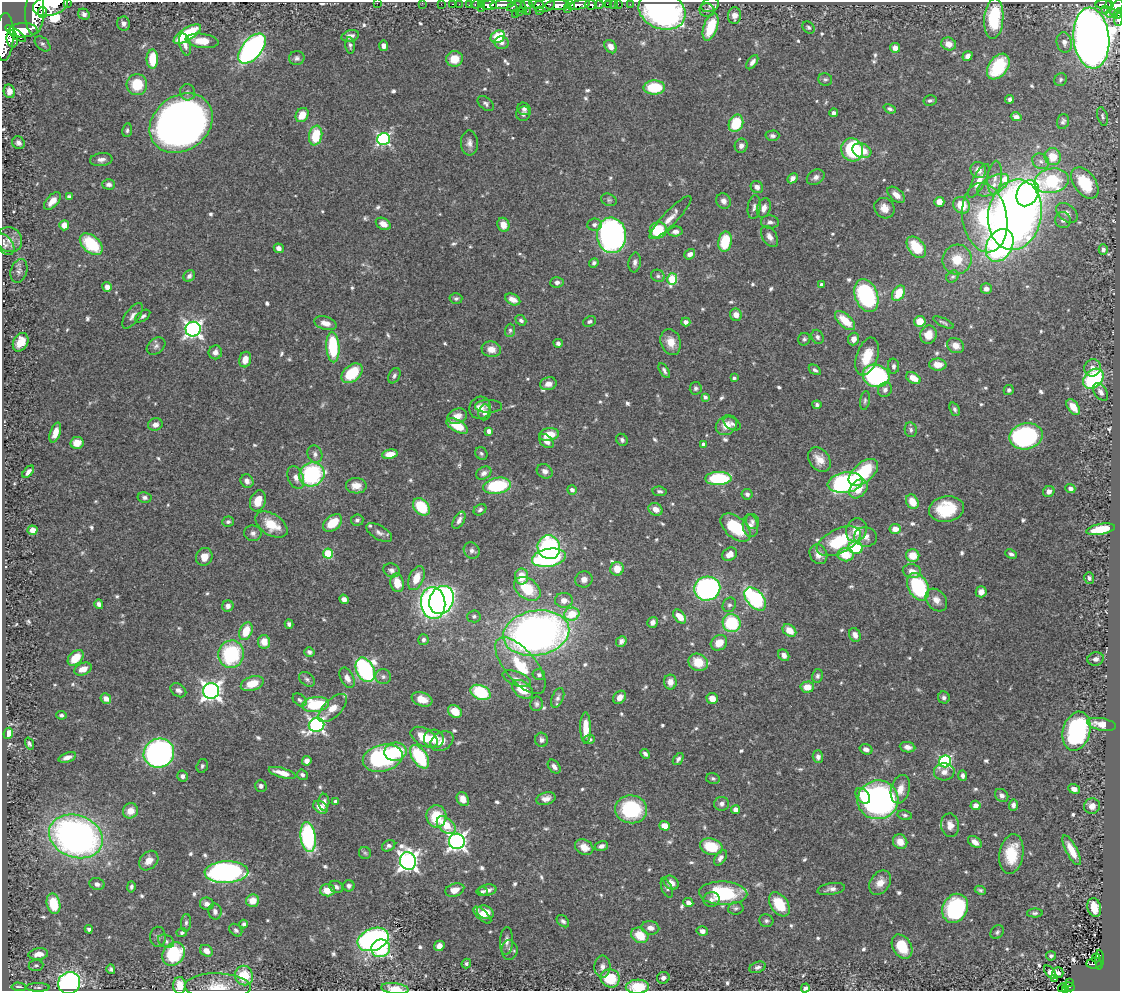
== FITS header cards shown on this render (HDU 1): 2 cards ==
NAXIS1  =                 1118
NAXIS2  =                  989

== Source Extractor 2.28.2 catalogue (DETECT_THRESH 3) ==
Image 1118 x 989 px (HDU 1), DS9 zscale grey, 1 PNG px = 1 image px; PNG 1122 x 993 px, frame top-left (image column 1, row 989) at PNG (2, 2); each listed source drawn as its Kron ellipse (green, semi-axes under 4 px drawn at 4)
Background 0.626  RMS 0.015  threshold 0.0447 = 3 sigma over >= 5 px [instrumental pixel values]
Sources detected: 689; of the 689, the 500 brightest by FLUX_AUTO listed and drawn (189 fainter detections omitted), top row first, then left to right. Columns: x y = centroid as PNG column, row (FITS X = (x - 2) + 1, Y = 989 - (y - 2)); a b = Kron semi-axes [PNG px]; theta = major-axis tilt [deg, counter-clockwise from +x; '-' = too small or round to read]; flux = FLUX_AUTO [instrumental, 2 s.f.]
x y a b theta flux
68 2 3 2 - 38
377 3 2 2 - 60
422 3 2 2 - 7.8
441 4 2 2 - 8.2
452 4 3 2 - 16
459 4 2 2 - 8.9
481 4 4 3 - 20
537 4 7 3 -8 250
608 4 4 3 - 38
613 4 2 2 - 6.3
618 4 2 2 - 6.5
630 4 3 2 - 6.3
1104 4 8 3 0 150
51 5 18 10 17 2900
469 5 4 3 - 36
476 5 5 3 - 41
489 5 8 4 3 880
502 5 12 4 4 880
527 5 6 4 4 350
544 5 11 6 14 540
558 5 13 5 2 1500
571 5 5 4 - 380
579 5 11 4 9 910
591 5 6 4 -5 300
599 5 4 3 - 92
710 5 9 6 25 3.8
1109 5 4 3 - 100
514 6 8 4 24 250
521 6 7 3 -53 180
1117 7 9 5 57 440
481 8 3 2 - 19
567 9 3 2 - 250
1105 9 2 2 - 29
539 10 4 2 - 130
662 10 24 18 -22 350
707 10 7 6 - 2.7
519 11 2 2 - 12
527 11 2 2 - 28
35 12 23 9 88 3100
43 12 6 4 79 570
84 14 6 5 - 3.9
515 14 2 2 - 26
1112 14 6 3 9 95
1118 14 6 3 58 120
735 16 8 6 87 7.7
994 19 20 9 85 69
1118 19 7 3 88 67
124 24 7 6 - 3.9
710 27 14 7 71 40
809 27 7 5 -44 2.2
23 30 14 7 1 1900
16 34 13 4 -37 800
187 34 15 6 32 57
350 36 9 5 15 5.7
5 37 24 9 88 2400
498 37 7 6 - 36
1091 38 30 18 -85 2000
12 39 8 5 -83 620
202 41 16 7 -8 16
1064 42 10 7 -78 4.5
502 43 7 6 - 4
43 44 9 6 -42 2.7
185 44 11 5 -76 5.6
949 44 7 6 - 8.5
350 45 8 4 -84 2.5
384 46 5 4 - 5.1
611 47 7 5 -53 7
895 48 5 4 - 6.3
252 49 18 9 50 410
967 56 5 4 - 3.7
297 58 8 7 - 2.9
152 59 9 5 90 26
454 59 8 8 - 17
752 62 8 4 55 4.5
998 67 14 9 54 59
825 79 7 6 - 2.3
1060 80 7 6 - 2.2
137 85 10 10 - 32
654 87 11 7 -2 41
9 91 7 5 -77 7.1
187 92 8 7 - 3.5
1010 99 4 4 - 2.7
930 101 6 5 - 2.5
486 104 9 6 -40 2.8
524 109 7 6 - 3.3
890 109 6 4 -23 2.4
834 113 4 4 - 4.6
523 114 7 7 - 3.9
302 115 7 6 - 15
1103 116 9 5 -74 2.4
1016 117 5 4 - 4.4
1063 121 7 5 73 2.6
181 123 34 27 38 1000
736 123 9 7 66 37
127 130 7 5 80 2.3
316 136 10 6 80 35
772 136 7 5 2 3
384 139 6 6 - 170
18 143 7 6 - 4
469 143 12 8 -88 6
741 146 7 6 - 4.3
852 150 12 10 -63 77
862 151 10 7 -20 14
1053 157 9 8 - 18
101 160 11 6 6 5.1
1041 161 9 7 -35 4.2
978 170 8 7 - 8.1
816 177 9 7 33 4.4
995 177 17 7 84 7.9
792 178 5 4 - 4.8
979 181 19 6 62 10
1052 181 17 12 12 91
1085 183 18 11 -53 48
109 184 6 5 - 3.9
993 185 17 8 28 11
757 187 6 6 - 5
1028 193 14 10 62 120
896 195 10 6 -41 7.4
69 197 4 4 - 4.5
609 200 8 6 -19 2.3
52 201 11 6 48 9.6
723 201 8 7 - 5.6
939 202 5 5 - 8.1
961 205 9 7 -39 24
754 207 12 6 81 4
764 208 10 6 70 7
884 208 11 9 -48 9.5
1067 213 12 8 -38 5.5
1015 215 35 26 80 900
670 217 29 7 46 9.6
985 218 35 22 -81 100
1063 220 8 7 - 4.1
770 222 9 6 -4 4.1
383 224 8 5 -29 9.3
64 225 5 5 - 8.3
503 225 7 6 - 10
594 225 7 6 - 3.8
658 230 8 8 - 41
675 232 7 5 5 4
611 235 18 14 -85 400
770 237 11 7 -58 6
9 240 13 12 - 9
725 242 10 6 80 37
5 244 12 8 -52 4.6
91 244 13 8 -41 53
1000 245 17 12 61 290
916 247 12 8 -52 32
279 248 5 4 - 4.6
1103 249 5 4 - 3.4
690 254 6 4 38 4.7
957 260 15 14 - 24
635 262 10 6 82 4.1
594 263 5 4 - 2.7
19 271 12 8 73 4.6
189 276 6 5 - 3.5
658 276 7 6 - 2.7
953 277 7 5 41 2.3
672 279 6 5 - 62
557 282 7 5 4 3.5
821 285 3 3 - 2.6
107 287 5 4 - 6.2
986 289 5 5 - 4.3
898 293 8 5 58 23
866 296 17 11 -69 120
456 298 6 5 - 2.3
513 299 8 5 -27 8.1
736 315 6 6 - 9.1
132 316 15 6 54 5.3
143 316 8 5 35 2.4
521 320 6 4 -41 2.6
589 321 7 5 23 2.5
845 321 12 6 -41 22
920 321 6 5 - 16
686 322 4 4 - 4.7
943 322 11 3 -25 2.3
325 323 11 6 -16 8.1
193 329 7 7 - 400
510 330 7 5 89 2.1
928 335 9 8 - 11
817 337 7 5 -66 3.2
804 339 6 6 - 2.3
854 339 6 5 - 6.5
21 342 10 7 60 15
671 342 13 10 -73 13
558 343 4 4 - 3.2
156 346 10 7 40 4
956 346 9 7 -33 8.2
333 347 15 6 -86 65
491 349 9 8 - 10
215 352 7 6 - 4.8
867 356 19 10 72 25
245 360 8 6 75 11
938 365 9 6 -2 12
894 366 7 5 -88 3.2
1092 368 9 8 - 6.4
815 370 7 4 -34 2.8
664 371 8 4 -60 2.7
352 373 12 8 39 40
394 376 8 5 61 2.8
876 376 13 11 -17 140
734 378 3 3 - 2.3
913 378 8 5 -31 14
1093 379 11 8 43 100
548 384 8 6 12 6.5
696 388 6 6 - 2.4
885 390 8 6 53 4.1
1009 390 5 5 - 2.5
1101 392 10 6 -55 4
705 397 4 4 - 3.4
865 401 9 5 81 2.2
817 405 4 4 - 2.4
489 406 13 6 -1 3.4
1073 407 9 5 -55 13
480 408 11 10 - 9.3
955 409 7 4 -68 2.8
484 412 8 6 81 4.2
457 416 10 7 23 8.7
155 424 7 6 - 5.8
732 424 9 6 -31 3.6
726 425 11 9 37 13
457 426 12 6 -28 21
911 430 7 6 - 2.7
489 431 4 4 - 5.9
55 433 10 5 71 10
549 434 10 6 9 18
1026 436 17 13 12 190
622 440 6 5 - 3
546 441 8 5 -42 8.1
77 443 6 6 - 12
704 444 4 4 - 5.8
481 453 7 5 -46 2.1
315 454 9 7 -72 4.1
390 454 8 5 9 12
819 459 13 10 -52 11
545 471 8 7 - 5.1
28 472 7 4 50 4.5
863 472 17 9 40 49
484 473 8 6 32 4.4
312 474 13 11 28 110
296 478 12 7 -69 6.8
718 478 13 6 1 77
247 481 7 6 - 5.4
845 483 17 10 9 220
356 486 10 7 -3 9.4
497 486 14 8 10 71
1070 488 5 4 - 5
858 489 11 7 47 16
572 490 5 4 - 3.7
659 491 7 4 -8 2.5
1049 491 6 5 - 5.1
747 494 5 5 - 3
145 497 7 5 -12 3
258 501 11 7 71 14
912 502 8 6 -62 17
421 507 10 7 -48 40
655 509 7 6 - 8
946 509 17 13 10 47
480 510 7 5 36 2.5
357 520 6 5 - 2.6
459 520 9 5 60 4.2
228 522 6 5 - 2.3
752 522 8 6 -66 2.9
333 523 11 7 39 25
271 525 18 10 -32 25
750 526 11 7 -83 6.1
736 527 18 10 -41 44
895 529 5 5 - 9.2
1101 529 14 5 10 28
33 530 5 4 - 9.4
856 530 12 10 66 16
253 533 8 8 - 4
379 533 14 7 -30 5.2
866 537 11 9 -11 7.2
839 541 24 12 26 57
549 547 12 11 - 130
856 548 7 6 - 46
472 551 8 7 - 3.8
328 554 5 5 - 57
730 554 8 6 33 8.7
818 554 10 8 -62 8.3
1011 554 6 4 -25 2.7
845 555 8 6 -5 22
913 556 6 6 - 17
204 557 9 8 - 9.9
549 558 17 9 11 160
617 569 7 6 - 14
391 570 8 7 - 3.8
912 571 9 7 -10 8
522 576 8 6 90 21
416 578 13 7 67 16
1089 578 6 5 - 2.7
584 579 9 8 - 6.9
397 583 9 6 -79 15
918 587 14 9 -63 110
527 589 15 10 -37 37
707 589 13 12 - 250
981 592 5 5 - 6.8
344 599 5 4 - 4.5
755 599 13 8 -48 130
442 600 14 11 66 320
564 600 9 7 -4 9
936 600 12 9 -50 8.9
433 603 16 12 -84 370
99 604 5 4 - 3.9
729 605 7 6 - 2.7
228 606 6 5 - 5.1
572 614 8 6 14 26
474 616 6 6 - 2.6
680 616 8 5 -48 14
653 622 5 5 - 4.9
732 623 9 8 - 61
289 624 4 4 - 2.6
789 630 7 5 -37 14
246 631 9 6 68 22
536 633 33 22 10 630
855 635 7 5 -66 5
423 640 5 5 - 2.6
621 641 6 4 49 3.7
264 642 6 6 - 12
719 643 9 7 37 14
309 652 5 4 - 3.2
231 654 14 13 - 90
784 655 6 5 - 5.5
76 658 9 6 44 21
1096 659 8 6 14 4.1
698 662 10 8 -30 22
520 666 35 15 -50 43
83 669 9 6 23 10
365 670 13 8 -64 220
539 675 6 5 - 2.9
817 676 7 5 77 2.6
383 677 8 7 - 3.5
347 678 11 6 -64 6.5
307 679 9 6 -38 2.9
517 679 15 7 -21 6.1
670 682 7 6 - 7.4
252 684 12 7 19 20
807 687 7 5 2 12
522 689 12 7 -37 26
178 690 8 6 -34 4.1
211 691 8 8 - 510
480 692 10 7 -24 57
620 697 7 5 48 8.4
558 698 10 5 67 3.3
944 698 6 6 - 2.9
106 699 5 5 - 5.2
422 699 11 7 -20 11
712 699 6 5 - 11
300 700 8 5 -41 2.3
316 704 13 7 8 55
536 704 7 6 - 2.6
333 708 18 8 44 12
455 711 7 6 - 15
61 715 5 4 - 2.1
1101 724 14 6 -10 13
316 725 8 7 - 290
586 728 16 5 -90 17
1077 731 20 13 75 170
8 733 6 4 65 13
424 737 14 8 -29 24
434 739 10 9 - 14
589 739 6 4 1 2.7
541 740 7 6 - 4
442 741 12 9 32 8.1
29 744 6 4 -70 2.2
908 747 8 5 -8 6.3
866 749 6 5 - 4.7
395 752 11 9 8 40
159 753 15 14 - 310
645 754 5 4 - 3.2
67 757 9 4 19 6.4
420 757 13 7 -56 67
818 757 6 5 - 4.1
383 758 20 13 14 140
678 759 7 4 54 3
307 761 5 4 - 5.7
945 761 6 6 - 160
202 766 7 5 72 2.2
554 767 8 5 -52 4.6
944 772 10 8 4 6.5
282 773 14 5 -16 13
302 775 6 5 - 2.7
182 776 5 5 - 3.8
963 776 5 4 - 3.3
713 779 7 5 -13 2.2
261 786 6 6 - 3.2
900 789 14 9 74 12
1074 789 6 4 -22 6.2
1002 795 7 6 - 4.8
863 796 9 6 -49 20
463 799 7 5 -60 9.9
546 799 10 6 14 7.1
878 800 20 19 - 320
324 802 8 5 90 3.9
336 802 4 4 - 4.2
722 804 7 7 - 3.7
975 805 5 4 - 6.4
1013 805 5 4 - 3.7
1092 806 8 8 - 8
320 807 8 5 -37 11
631 809 16 14 -6 76
736 810 4 4 - 8.3
130 811 8 7 - 10
905 815 7 5 -11 2.2
436 816 11 10 - 33
446 825 11 7 -41 20
950 825 12 9 -82 8.6
665 826 5 4 - 12
76 836 28 21 -19 450
308 837 15 7 -82 120
457 841 8 7 - 440
900 842 7 7 - 12
975 842 8 5 -37 7.2
389 846 7 5 29 3.4
601 846 6 5 - 3.9
584 847 10 7 -30 11
711 847 11 8 -14 33
1071 850 16 5 -62 16
365 853 6 6 - 2.2
1011 854 20 12 81 32
720 858 9 5 56 4.3
149 861 11 8 47 10
408 861 9 8 - 520
227 872 22 11 2 280
671 883 8 6 -38 7.5
880 883 13 9 56 12
97 884 8 6 -15 4.3
349 886 6 5 - 2.9
131 887 5 4 - 2.4
336 887 7 5 -27 2.9
667 888 10 5 -68 2.7
831 889 14 6 10 4.8
327 890 7 6 - 14
455 890 10 6 19 10
487 890 9 5 11 6.1
980 890 6 4 -26 2.2
482 892 5 4 - 2.3
723 893 24 11 -2 75
711 900 8 7 - 4.3
253 901 6 6 - 15
688 903 5 4 - 5.1
53 904 10 6 -77 37
207 904 7 6 - 5.5
779 904 13 8 -55 35
736 908 8 6 9 2.7
955 908 15 12 61 130
1094 908 9 6 -78 18
215 911 8 6 -77 4.4
485 912 9 6 -24 13
1035 913 8 4 1 2.3
482 915 11 5 -42 12
563 921 7 5 -42 2.7
766 921 7 6 - 2.5
186 923 9 5 84 2.5
244 924 4 4 - 2.3
650 928 9 6 -9 6.4
89 929 4 3 - 2.6
236 930 7 5 -44 2.8
702 931 6 5 - 4.7
997 932 7 6 - 2.4
182 933 5 4 - 2.3
640 935 9 7 -31 23
158 937 10 8 -89 3.7
373 939 16 11 22 230
166 941 8 6 -31 3.4
506 941 14 6 87 6.3
439 946 5 5 - 6.1
902 947 13 9 -60 28
381 948 9 9 - 75
509 950 10 8 -90 4.2
206 951 7 5 -32 8.5
38 954 10 5 8 9.7
173 954 12 10 53 71
1051 956 5 4 - 2.4
1096 958 4 3 - 27
1099 960 10 3 89 40
466 963 5 4 - 2.3
1094 963 7 5 7 120
36 965 7 5 7 2.1
602 967 11 8 86 5.4
757 967 8 5 20 3.6
111 969 5 4 - 2.2
1050 972 8 4 -50 5.1
1058 973 5 5 - 3.3
244 976 10 9 - 34
610 978 10 9 - 34
663 978 6 5 - 3.7
1055 979 3 3 - 2.7
1069 982 3 2 - 15
69 983 11 11 - 240
180 985 8 6 -89 14
19 987 7 3 -3 2.2
38 987 12 4 0 2.2
218 987 33 13 -1 25
637 987 11 7 2 28
1069 987 5 3 - 67
805 988 4 4 - 3.1
1063 988 5 3 - 20
395 989 14 5 -6 12
1065 990 3 3 - 18
At the frame edge (FLAGS 8, measured only in part): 15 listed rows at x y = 68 2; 377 3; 422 3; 51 5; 1117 7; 35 12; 1118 14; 1118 19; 5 37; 180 985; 218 987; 637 987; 805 988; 395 989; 1065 990
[189 fainter detections neither listed nor drawn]